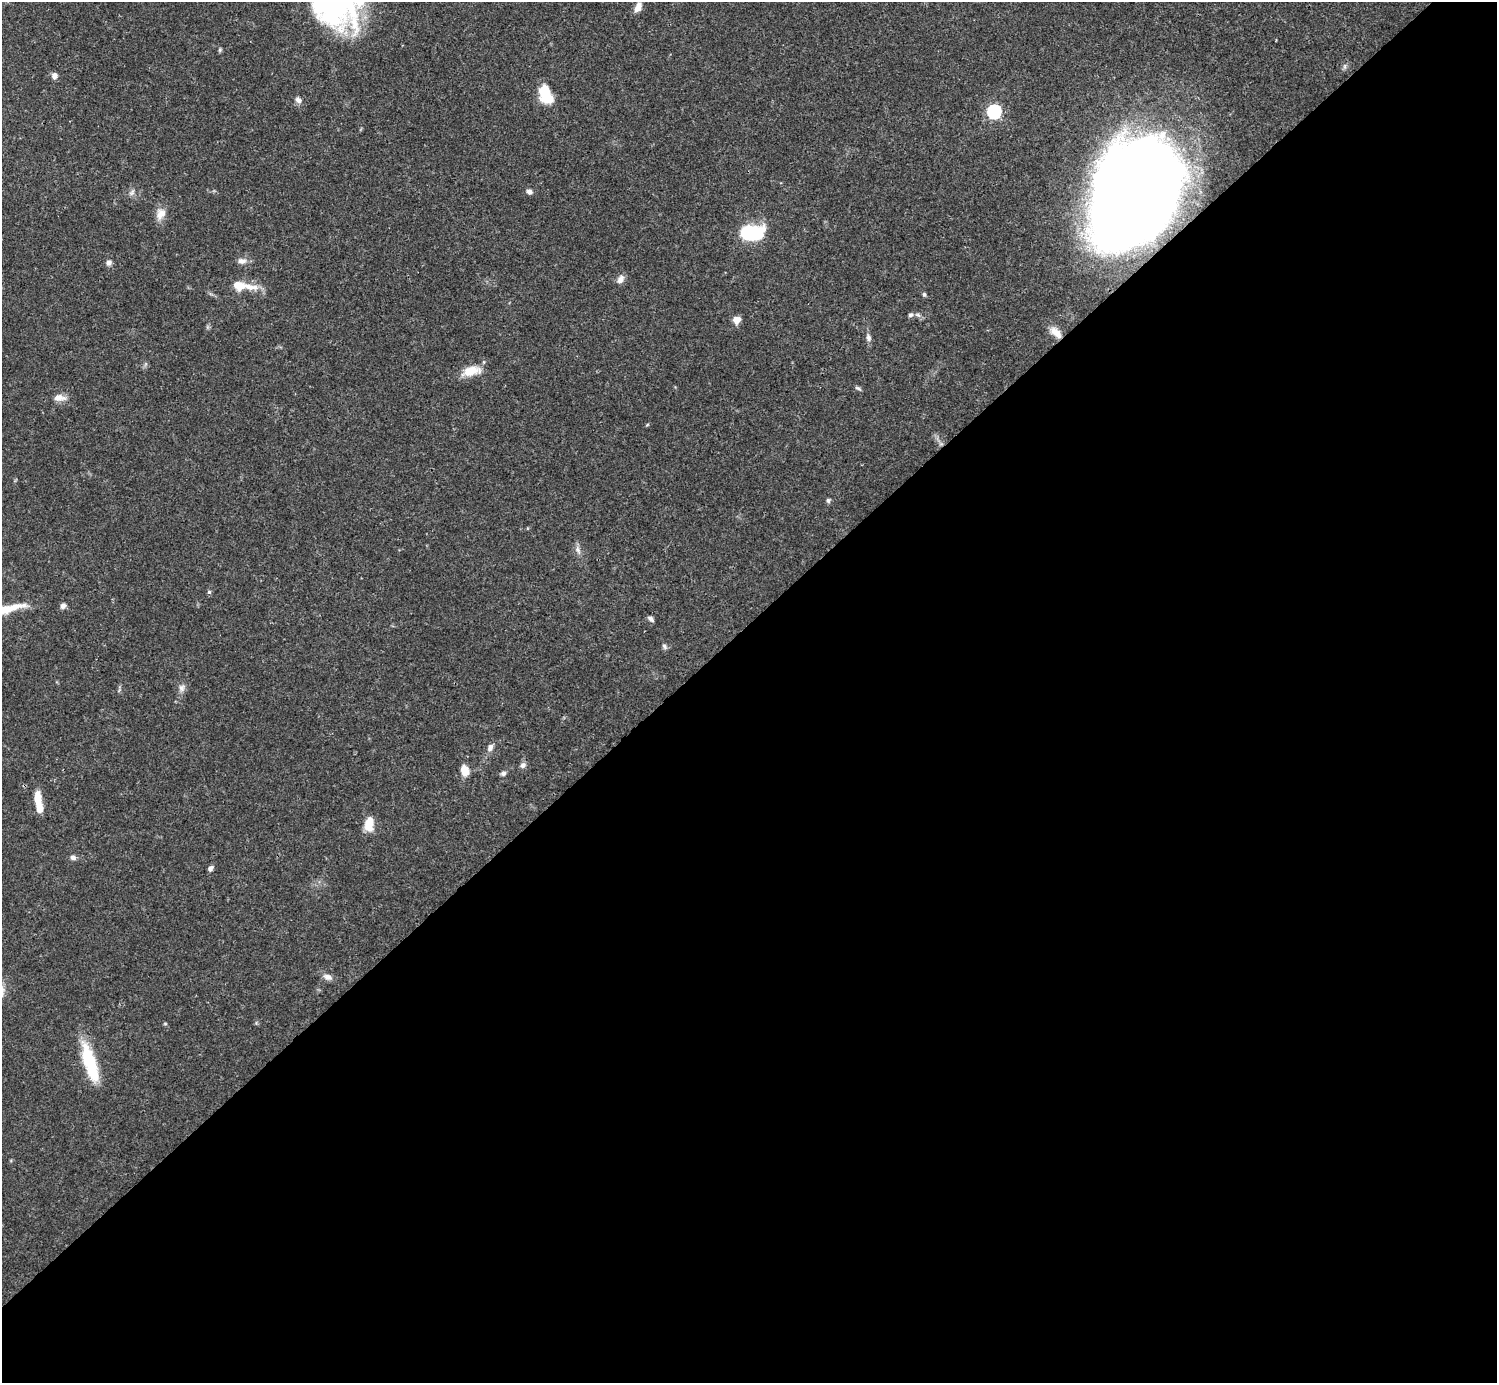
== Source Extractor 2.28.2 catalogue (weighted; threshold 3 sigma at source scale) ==
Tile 15 of 4 x 4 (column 3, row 4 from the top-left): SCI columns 2990-4484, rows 158-1538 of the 5982 x 5981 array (HDU 1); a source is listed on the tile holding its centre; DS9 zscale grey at full resolution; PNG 1499 x 1385 px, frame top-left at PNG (2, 2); no overlay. Shown black and unused: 55% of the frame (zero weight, under 3 of 4 exposures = <1% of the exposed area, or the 3 px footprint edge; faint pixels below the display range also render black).
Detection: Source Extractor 2.28.2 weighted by HDU 2 'WHT'; one run over the whole footprint, this tile lists its part. Background 0.041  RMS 0.0027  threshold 0.012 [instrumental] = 3 sigma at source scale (4.5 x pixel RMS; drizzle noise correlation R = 1.50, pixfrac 1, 0.05/0.05 arcsec/px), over >= 5 px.
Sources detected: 48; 2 inside a brighter object's white glare — not listed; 3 inside a brighter listed object's ellipse — not listed separately; the other 43 listed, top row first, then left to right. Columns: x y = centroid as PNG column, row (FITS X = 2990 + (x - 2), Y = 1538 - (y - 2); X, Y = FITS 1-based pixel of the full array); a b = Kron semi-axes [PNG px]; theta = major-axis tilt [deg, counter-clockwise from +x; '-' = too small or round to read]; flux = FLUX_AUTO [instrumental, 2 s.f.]
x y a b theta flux
638 7 12 7 68 2.2
220 50 6 4 70 0.4
1345 66 9 4 89 0.6
54 76 8 6 -84 1.3
545 92 19 11 88 7.1
298 100 9 7 -45 1.1
994 112 6 6 - 52
529 192 7 6 - 0.94
132 193 9 6 50 0.85
1135 193 83 62 61 560
161 214 16 12 63 2.7
750 233 16 10 1 27
242 261 13 8 -4 1.5
109 263 7 7 - 0.9
620 279 11 8 61 1.5
238 285 13 9 -15 4.1
924 294 6 4 -74 0.49
918 315 10 5 -27 0.79
737 320 9 8 - 1.9
1056 332 20 10 -45 3.4
868 338 10 7 -78 1
471 371 24 11 13 4.9
858 388 9 4 -33 0.51
59 398 16 9 -2 2.1
647 425 6 3 19 0.27
828 500 6 5 - 0.55
578 550 12 6 -67 1.2
209 592 5 5 - 0.46
63 606 7 6 - 1.1
651 619 8 5 -38 0.83
664 646 8 6 -48 0.66
182 688 10 8 89 1.3
490 748 9 7 67 1.3
523 765 8 7 - 0.98
465 770 10 7 -70 3.8
503 773 7 6 - 0.68
38 800 19 8 -83 4.6
369 824 15 9 83 4.9
73 857 7 6 - 0.96
210 868 6 5 - 0.97
328 977 12 7 -17 1.5
165 1024 5 3 - 0.28
90 1062 42 13 -74 14
Overlapping masked pixels (flux is a lower limit): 2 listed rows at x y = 1135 193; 1056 332